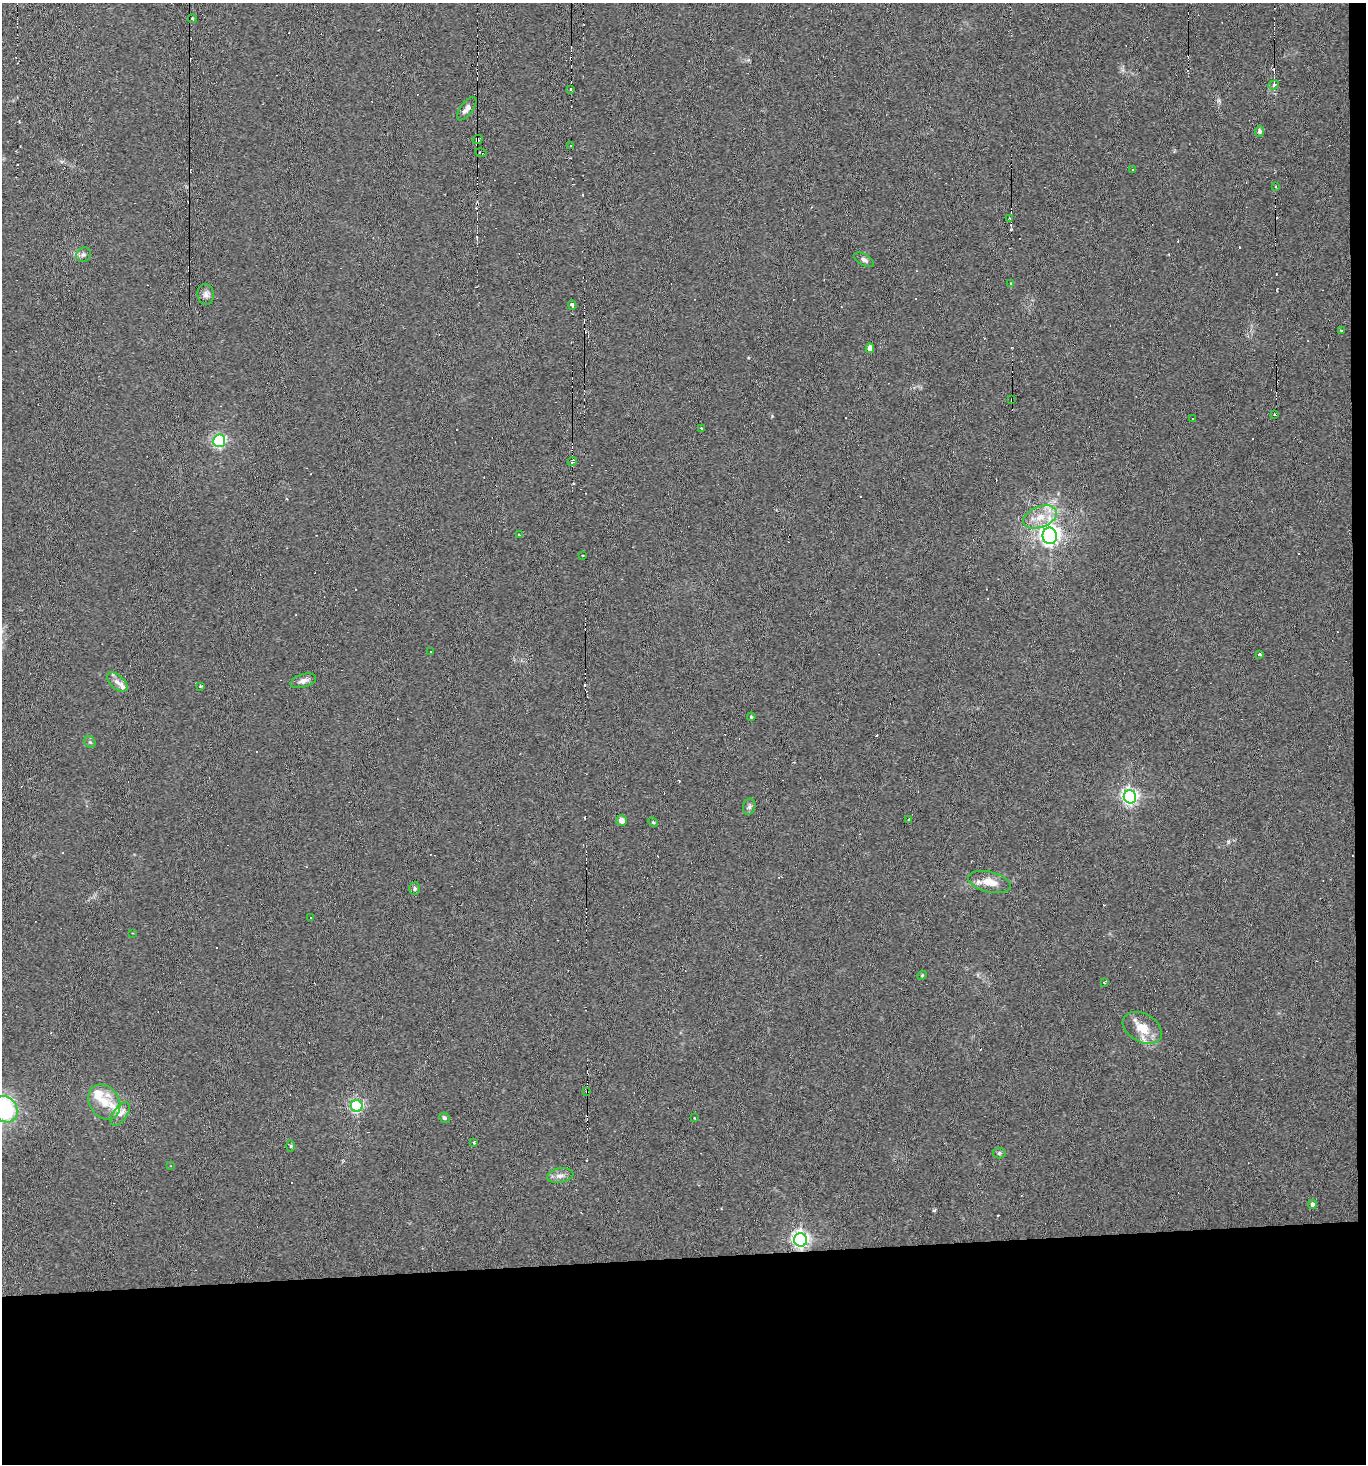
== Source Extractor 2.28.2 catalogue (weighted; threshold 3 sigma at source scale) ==
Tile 9 of 3 x 3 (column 3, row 3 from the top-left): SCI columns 2875-4238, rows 1-1462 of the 4361 x 4392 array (HDU 1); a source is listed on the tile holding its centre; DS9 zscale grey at full resolution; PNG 1368 x 1466 px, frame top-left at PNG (2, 3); each listed source drawn as its Kron ellipse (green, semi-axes under 4 px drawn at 4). Shown black and unused: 15% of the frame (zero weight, under 3 of 6 exposures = <1% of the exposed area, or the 3 px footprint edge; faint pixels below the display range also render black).
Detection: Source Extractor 2.28.2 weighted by HDU 2 'WHT'; one run over the whole footprint, this tile lists its part. Background 0.0311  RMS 0.006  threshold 0.0246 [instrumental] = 3 sigma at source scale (4.09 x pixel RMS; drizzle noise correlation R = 1.36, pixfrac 0.8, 0.05/0.05 arcsec/px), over >= 5 px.
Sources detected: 111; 47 cosmic-ray / hot-pixel residue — neither listed nor drawn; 3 inside a brighter listed object's ellipse — not listed separately; the other 61 listed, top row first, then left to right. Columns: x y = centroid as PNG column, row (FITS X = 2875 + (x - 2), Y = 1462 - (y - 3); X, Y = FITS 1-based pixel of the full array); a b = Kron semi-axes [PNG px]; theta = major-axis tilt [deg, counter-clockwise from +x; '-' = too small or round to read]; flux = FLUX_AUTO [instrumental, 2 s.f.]
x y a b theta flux
192 18 4 4 - 0.72
1274 85 5 4 - 1.5
571 89 3 3 - 1.6
467 109 14 6 54 3
1259 131 5 4 - 1.6
478 139 5 3 - 1.8
571 146 3 2 - 0.83
481 153 6 3 -16 1.2
1132 170 4 3 - 0.4
1276 187 3 2 - 0.86
1009 218 3 2 - 0.71
83 255 8 6 46 1.5
864 260 11 5 -29 1.8
1011 283 3 3 - 0.75
206 294 10 8 -85 2.3
572 305 4 3 - 1.4
1341 330 3 3 - 0.47
870 348 5 4 - 3.5
1012 400 3 2 - 0.62
1274 414 2 2 - 0.63
1192 419 3 2 - 0.36
701 428 3 3 - 0.74
219 441 6 6 - 91
572 462 5 3 - 2.5
1040 517 18 10 21 8.8
519 535 4 3 - 0.68
1050 536 8 7 - 280
583 555 3 2 - 0.8
431 652 3 3 - 2.8
1259 654 4 3 - 0.79
303 681 13 6 16 2.7
117 682 12 7 -41 2.9
200 686 3 3 - 0.61
751 717 4 3 - 0.54
90 742 6 5 - 0.98
1130 797 7 6 - 160
749 807 8 6 74 1.4
908 819 3 2 - 0.54
622 821 5 5 - 3.6
653 822 5 4 - 0.65
989 882 22 10 -13 7.8
414 889 6 5 - 1
311 918 3 3 - 2.9
133 933 3 2 - 0.47
922 975 5 4 - 0.52
1104 982 3 3 - 0.63
1142 1028 21 14 -30 11
587 1092 4 3 - 0.99
104 1102 18 14 -56 11
357 1106 6 5 - 96
5 1109 14 12 -51 77
120 1114 13 7 55 4
444 1118 5 5 - 1.1
694 1118 3 2 - 0.53
473 1142 3 3 - 0.88
291 1146 6 4 90 0.65
999 1153 6 5 - 1
171 1166 4 3 - 0.43
560 1176 13 7 9 3.1
1312 1204 5 4 - 2
801 1240 7 6 - 200
Overlapping masked pixels (flux is a lower limit): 5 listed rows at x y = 192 18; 478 139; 1012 400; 587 1092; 801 1240
Isophote crosses this tile's border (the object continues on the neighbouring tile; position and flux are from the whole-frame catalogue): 1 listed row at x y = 5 1109